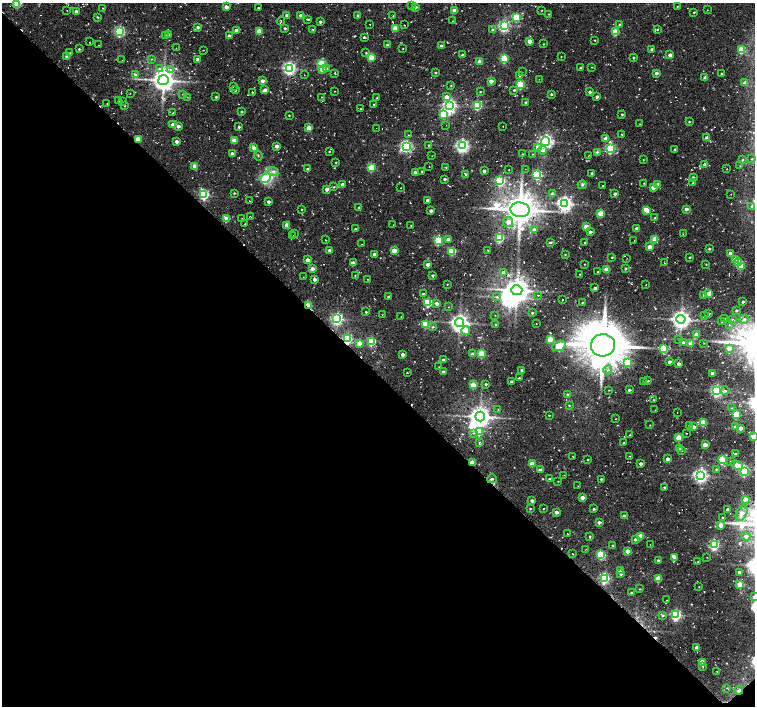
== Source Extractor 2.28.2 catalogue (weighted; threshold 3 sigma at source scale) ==
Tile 14 of 4 x 4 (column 2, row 4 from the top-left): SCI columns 1514-3019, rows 234-1641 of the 6052 x 6034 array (HDU 1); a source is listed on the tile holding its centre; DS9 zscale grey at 2 x 2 block average (1 PNG px = mean of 2 x 2 image px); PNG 757 x 708 px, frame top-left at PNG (2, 3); each listed source drawn as its Kron ellipse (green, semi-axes under 4 px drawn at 4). Shown black and unused: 47% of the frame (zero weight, under 2 of 3 exposures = <1% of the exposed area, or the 3 px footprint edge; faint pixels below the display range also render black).
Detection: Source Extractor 2.28.2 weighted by HDU 2 'WHT'; one run over the whole footprint, this tile lists its part. Background 0.085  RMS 0.0093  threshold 0.0419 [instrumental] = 3 sigma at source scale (4.5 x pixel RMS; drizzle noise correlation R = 1.50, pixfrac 1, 0.0396/0.0396 arcsec/px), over >= 5 px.
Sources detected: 456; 5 inside a brighter object's white glare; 6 cosmic-ray / hot-pixel residue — neither listed nor drawn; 2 coinciding with a brighter row at this scale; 4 inside a brighter listed object's ellipse — not listed separately; the other 439 listed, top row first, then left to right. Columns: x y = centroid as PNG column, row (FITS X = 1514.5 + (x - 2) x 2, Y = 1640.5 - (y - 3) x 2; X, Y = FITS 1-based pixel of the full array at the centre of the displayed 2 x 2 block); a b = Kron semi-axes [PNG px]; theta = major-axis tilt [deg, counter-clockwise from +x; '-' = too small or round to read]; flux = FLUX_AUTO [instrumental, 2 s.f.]
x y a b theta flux
17 4 3 3 - 57
412 6 2 2 - 0.71
677 6 2 2 - 1
226 7 3 2 - 19
415 7 3 3 - 11
103 8 2 2 - 1.3
258 8 2 2 - 1.9
67 10 2 2 - 0.73
454 10 3 2 - 29
542 10 2 2 - 0.85
707 10 2 2 - 1
76 12 3 2 - 8.8
694 12 2 2 - 1.7
549 14 2 2 - 1.2
287 15 3 2 - 14
301 15 3 2 - 12
358 15 2 2 - 3.4
393 16 2 2 - 0.66
98 17 3 2 - 2.2
516 17 3 3 - 110
308 19 3 2 - 1.9
281 21 4 2 - 1.5
452 21 2 2 - 0.93
320 22 2 2 - 5.5
370 24 2 2 - 1.2
619 24 3 2 - 1.8
404 25 2 2 - 1.4
504 26 4 3 - 380
198 27 3 2 - 7.2
285 28 2 2 - 3.5
395 28 3 3 - 43
236 30 3 3 - 8.5
313 30 3 3 - 2
493 30 3 3 - 10
657 30 3 3 - 2.2
119 31 4 4 - 270
259 31 3 2 - 34
615 32 3 3 - 76
168 35 3 3 - 10
165 36 3 3 - 2
229 36 2 2 - 10
364 37 3 2 - 3.5
595 40 2 2 - 1.2
530 41 3 2 - 24
89 42 2 2 - 0.7
543 44 2 2 - 1.4
99 45 2 2 - 0.63
388 45 3 2 - 8.6
441 46 3 3 - 6.1
176 48 2 2 - 0.57
79 49 2 2 - 2.5
403 49 2 2 - 0.82
651 49 2 2 - 3.1
203 50 2 2 - 0.9
741 50 3 3 - 67
70 53 2 2 - 1.1
366 53 3 2 - 1.6
462 55 2 2 - 5.3
670 55 3 3 - 13
67 57 3 2 - 11
371 57 3 3 - 56
561 57 2 2 - 0.98
633 58 3 3 - 2.3
152 59 3 2 - 1.1
197 59 3 3 - 8.4
504 59 3 3 - 140
122 60 2 2 - 0.68
480 61 3 2 - 22
321 64 3 3 - 140
592 67 2 2 - 1.1
289 68 4 4 - 510
327 68 3 3 - 2.8
580 68 2 2 - 2.3
159 69 4 3 - 3.9
171 70 4 4 - 5
323 70 3 3 - 23
435 72 3 2 - 2.2
522 72 2 2 - 0.57
335 73 3 2 - 1.4
656 73 3 2 - 7.9
721 74 2 2 - 2.3
135 75 3 3 - 4.9
304 75 2 2 - 0.67
519 76 4 2 - 1.6
705 78 3 2 - 11
539 79 2 2 - 0.72
163 80 5 5 - 2100
262 81 3 2 - 11
491 81 3 2 - 18
745 83 3 3 - 13
520 85 3 3 - 140
233 86 2 2 - 0.92
451 86 3 2 - 1.3
236 90 3 2 - 2.2
265 90 3 2 - 15
514 90 3 3 - 3
335 91 2 2 - 0.78
252 92 3 2 - 1.2
480 92 2 2 - 1.8
590 92 3 2 - 5
130 93 2 2 - 0.74
183 94 3 2 - 1.6
551 94 2 2 - 3.2
187 97 2 2 - 0.56
216 97 3 2 - 2.6
322 97 2 2 - 0.86
446 97 3 3 - 17
597 97 3 2 - 6.7
377 98 2 2 - 1.4
118 100 2 2 - 1.8
122 102 3 2 - 1.3
107 103 2 2 - 0.79
526 103 2 2 - 4.9
374 105 3 2 - 2.5
125 106 2 2 - 1.2
450 106 4 4 - 590
477 106 3 3 - 160
361 109 3 2 - 1.6
242 112 2 2 - 2.4
173 113 2 2 - 0.86
444 114 4 3 - 110
289 115 2 2 - 1.6
622 115 3 3 - 2.9
689 122 2 2 - 2.1
640 124 2 2 - 0.75
173 125 3 2 - 17
446 125 2 2 - 0.71
178 126 3 2 - 11
503 126 2 2 - 1
239 127 2 2 - 3.9
309 128 3 3 - 38
376 128 2 2 - 0.75
622 134 2 2 - 1.4
408 135 2 2 - 0.76
606 138 3 2 - 21
707 138 3 2 - 15
138 139 3 3 - 53
234 140 3 3 - 32
546 141 4 4 - 560
177 142 3 2 - 9.9
429 145 2 2 - 1.7
277 146 3 2 - 15
406 146 4 3 - 380
462 146 4 4 - 530
538 147 3 3 - 25
254 148 3 3 - 14
610 148 4 3 - 250
675 149 2 2 - 2.6
542 150 4 3 - 9
329 152 2 2 - 1.3
597 152 3 3 - 2.3
232 154 2 2 - 11
523 154 3 2 - 1
532 154 3 2 - 1.1
258 155 5 2 - 1.5
432 156 2 2 - 0.69
588 156 2 2 - 0.87
752 159 3 3 - 2.2
643 160 2 2 - 1.2
743 160 3 2 - 2.1
336 163 2 2 - 1.3
705 164 3 3 - 10
194 166 3 2 - 23
740 166 3 2 - 1.3
429 167 2 2 - 1.3
446 167 2 2 - 1.1
371 168 3 3 - 77
307 169 3 3 - 3.7
525 169 2 2 - 0.53
727 169 2 2 - 0.94
509 170 2 2 - 1.2
273 171 6 4 -18 6.9
422 171 2 2 - 1.6
484 171 2 2 - 6.5
415 173 3 2 - 11
592 173 2 2 - 4
466 174 3 2 - 3.5
537 174 3 3 - 210
265 178 5 4 - 110
693 178 3 3 - 6.2
445 179 2 2 - 4
500 181 3 3 - 240
644 183 2 2 - 1.2
693 183 2 2 - 1.4
342 184 3 2 - 7.7
658 184 3 3 - 7.2
582 185 4 4 - 4
603 185 2 2 - 1.5
334 187 3 2 - 1.8
653 187 3 3 - 32
400 188 2 2 - 0.83
327 189 3 3 - 14
234 193 2 2 - 2.4
553 194 3 3 - 6.9
615 194 2 2 - 5.9
731 194 2 2 - 0.7
204 195 3 3 - 230
427 200 2 2 - 5.3
249 201 2 2 - 0.94
268 202 3 2 - 6.6
565 204 4 4 - 790
752 206 4 3 - 4.4
359 208 3 2 - 3.8
686 209 3 2 - 12
302 210 2 2 - 1.7
520 210 10 7 -9 4100
647 210 3 3 - 29
431 211 3 2 - 9.2
600 214 3 3 - 56
250 216 3 2 - 0.95
227 218 3 3 - 35
655 218 3 2 - 2
242 219 2 2 - 0.71
508 222 5 5 - 14
244 224 2 2 - 1.6
286 225 3 3 - 8.9
393 225 2 2 - 0.69
411 225 2 2 - 1.5
586 227 3 3 - 23
355 229 2 2 - 2.2
637 229 3 2 - 18
534 230 3 3 - 15
590 232 2 2 - 6.6
295 234 2 2 - 0.59
683 234 2 2 - 0.81
293 235 3 2 - 0.93
499 238 3 3 - 200
448 239 3 3 - 8.7
655 239 3 3 - 42
325 240 2 2 - 1.1
438 240 3 3 - 180
634 240 2 2 - 0.74
550 242 3 2 - 3
585 243 2 2 - 2
362 244 2 2 - 1
650 247 3 3 - 14
709 249 2 2 - 3
330 250 3 2 - 17
394 250 3 2 - 30
487 250 2 2 - 1.2
452 251 3 3 - 96
730 253 3 2 - 15
374 254 3 2 - 9.1
565 254 3 2 - 1
612 257 2 2 - 1.7
690 257 2 2 - 2.2
627 258 2 2 - 0.76
735 259 3 3 - 19
307 260 3 2 - 20
353 263 3 2 - 19
664 263 2 2 - 0.7
739 263 3 3 - 110
428 264 3 2 - 14
585 264 2 2 - 1.1
706 264 2 2 - 1.3
741 267 4 3 - 14
312 269 3 2 - 21
626 269 3 2 - 2.2
606 270 3 3 - 34
503 272 3 3 - 5.9
598 272 2 2 - 1.5
580 274 2 2 - 1.3
355 275 2 2 - 1.2
432 275 3 2 - 3
303 277 2 2 - 0.63
314 279 3 2 - 9.5
368 279 2 2 - 0.94
447 284 2 2 - 0.91
646 285 2 2 - 0.82
595 288 2 2 - 5.3
517 290 5 5 - 2200
709 293 3 2 - 28
423 294 3 2 - 2.3
538 295 3 2 - 1
704 295 3 3 - 2.9
389 297 3 2 - 4.9
496 297 4 3 - 3.1
563 300 2 2 - 2.4
428 302 3 3 - 150
743 302 2 2 - 4.3
583 303 2 2 - 4.4
437 304 3 3 - 8.4
308 306 3 2 - 76
448 307 2 2 - 0.69
736 310 3 2 - 3
366 312 3 2 - 2.1
532 313 3 2 - 2
709 314 3 2 - 3.9
382 315 2 2 - 0.77
495 315 2 2 - 0.87
704 315 2 2 - 0.9
401 317 2 2 - 0.73
337 319 4 4 - 440
681 319 4 4 - 1200
725 319 3 2 - 1.8
732 319 3 2 - 2.2
744 319 5 4 - 7.3
722 322 2 2 - 0.92
459 323 4 4 - 1100
536 323 2 2 - 0.78
426 324 3 3 - 77
496 324 2 2 - 2.2
729 325 3 2 - 1.7
433 327 3 2 - 2.4
466 331 4 3 - 25
696 335 3 2 - 29
347 339 3 3 - 240
550 339 3 3 - 45
679 340 3 2 - 1.1
371 341 3 3 - 150
359 343 3 3 - 29
683 343 3 2 - 7.5
691 343 3 2 - 27
704 343 2 2 - 0.99
603 345 12 11 - 8300
559 346 7 3 19 100
729 348 4 3 - 17
664 349 3 3 - 130
473 354 3 2 - 11
481 354 3 3 - 94
403 355 3 2 - 13
443 360 2 2 - 6.2
628 362 3 3 - 67
669 362 2 2 - 8.1
678 364 3 2 - 8
439 367 2 2 - 0.76
522 370 3 2 - 3.2
608 370 4 3 - 4.1
443 372 3 2 - 6
407 373 2 2 - 1.3
712 374 3 2 - 9
519 378 3 2 - 1.5
648 381 2 2 - 1.7
512 382 2 2 - 8.3
643 382 2 2 - 1.6
486 384 2 2 - 3.4
473 385 3 3 - 55
609 390 2 2 - 1.1
629 390 3 3 - 3.6
716 391 4 4 - 430
725 391 4 3 - 3.5
567 394 3 3 - 2.3
653 400 2 2 - 1.1
569 405 3 3 - 1.6
732 408 3 3 - 2.4
498 410 3 2 - 1.2
655 410 2 2 - 0.55
677 412 2 2 - 0.74
736 414 3 3 - 81
549 415 2 2 - 1.8
480 416 5 5 - 1900
615 419 2 2 - 0.71
703 423 3 3 - 63
650 425 2 2 - 0.96
689 425 2 2 - 1.7
694 427 3 2 - 9.4
735 427 4 3 - 6.6
741 428 3 2 - 15
479 432 4 3 - 54
474 433 3 3 - 3.8
686 433 2 2 - 1
630 435 3 2 - 1.9
754 437 3 2 - 35
679 438 3 3 - 46
479 443 3 2 - 1.9
623 443 2 2 - 1.2
705 445 3 2 - 22
679 448 3 2 - 3.3
681 450 2 2 - 1.8
735 454 2 2 - 4.8
573 456 2 2 - 0.76
629 456 2 2 - 0.91
588 459 2 2 - 1.9
668 459 3 2 - 13
722 460 3 3 - 130
731 462 3 3 - 2.2
472 463 3 2 - 34
532 464 3 3 - 39
641 464 3 2 - 8
737 465 6 3 -23 36
716 469 3 3 - 2
541 470 4 2 - 11
744 471 3 3 - 160
564 475 2 2 - 1.1
700 475 4 4 - 640
492 479 5 3 - 4.2
549 479 3 2 - 2.9
601 479 2 2 - 2.8
558 481 2 2 - 1
578 486 2 2 - 0.94
664 487 2 2 - 2.4
582 497 3 2 - 18
745 499 3 3 - 19
532 500 3 2 - 6.1
530 509 2 2 - 1.7
543 509 2 2 - 0.85
594 509 2 2 - 2.6
728 509 3 2 - 8.3
556 512 3 2 - 10
742 513 8 5 63 19
624 516 3 2 - 10
722 518 2 2 - 2
599 522 3 2 - 7.4
721 525 3 3 - 19
568 534 2 2 - 0.93
641 536 3 3 - 43
746 536 4 4 - 11
590 537 3 2 - 1.9
636 539 3 3 - 7.1
650 544 2 2 - 0.56
714 544 4 3 - 290
613 545 3 2 - 2.5
586 549 2 2 - 0.76
627 551 3 3 - 21
573 554 2 2 - 0.85
601 555 3 3 - 130
707 557 2 2 - 0.67
675 558 3 3 - 8.8
658 560 2 2 - 2.8
698 562 2 2 - 1.9
620 570 3 3 - 20
739 572 3 2 - 7.7
621 573 4 3 - 4.6
604 578 4 4 - 290
658 579 3 3 - 55
740 584 3 3 - 45
699 587 3 2 - 0.85
640 589 2 2 - 1.1
631 593 2 2 - 2.4
754 597 4 3 - 7.9
667 600 2 2 - 0.6
663 615 4 3 - 3.3
676 615 4 4 - 300
697 647 3 2 - 19
702 662 3 3 - 41
703 667 3 2 - 1.5
717 672 2 2 - 0.74
727 688 2 2 - 0.8
739 690 4 2 - 12
Overlapping masked pixels (flux is a lower limit): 5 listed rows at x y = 138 139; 308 306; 347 339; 472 463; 739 690
Isophote crosses this tile's border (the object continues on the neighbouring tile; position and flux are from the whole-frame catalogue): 3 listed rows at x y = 17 4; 754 437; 754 597
Diffuse or blended objects may show on this block-average render without a row.